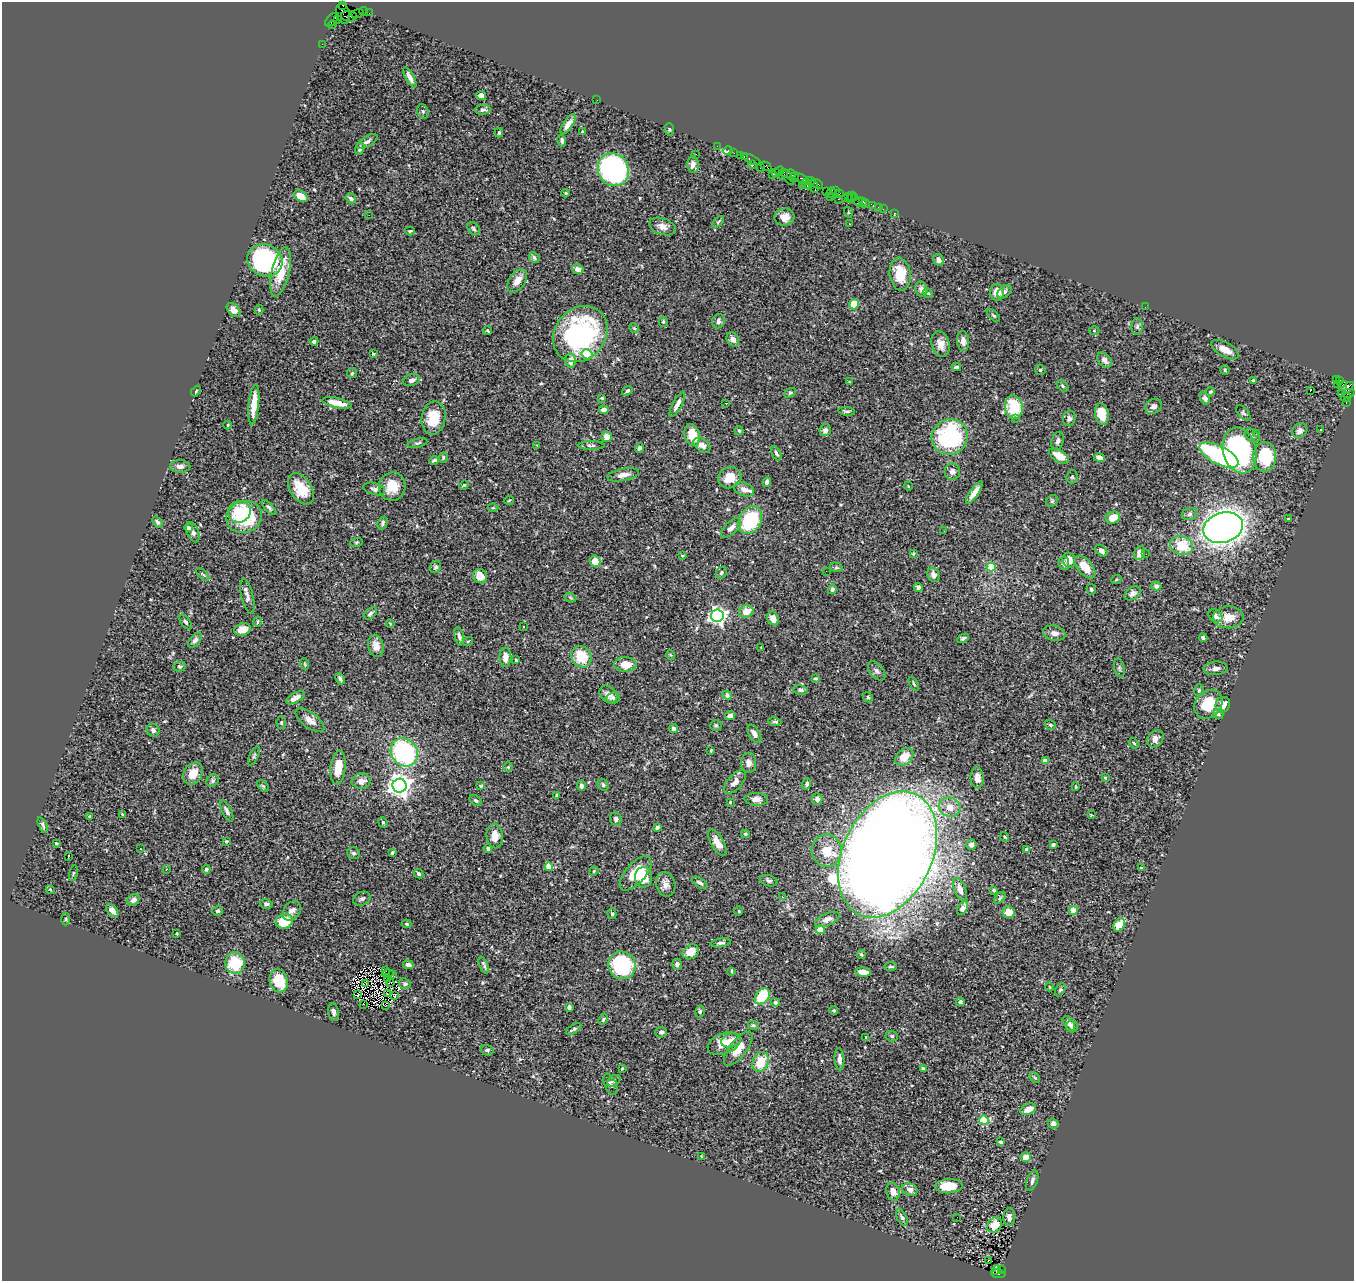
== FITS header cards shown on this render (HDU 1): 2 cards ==
NAXIS1  =                 1352
NAXIS2  =                 1279

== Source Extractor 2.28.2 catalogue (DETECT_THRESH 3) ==
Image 1352 x 1279 px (HDU 1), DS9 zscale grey, 1 PNG px = 1 image px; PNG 1356 x 1283 px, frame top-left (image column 1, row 1279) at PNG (2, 2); each listed source drawn as its Kron ellipse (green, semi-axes under 4 px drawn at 4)
Background 0.809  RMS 0.026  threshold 0.0781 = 3 sigma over >= 5 px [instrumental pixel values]
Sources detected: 434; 1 with non-positive FLUX_AUTO (blend fragments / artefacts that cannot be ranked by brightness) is neither listed nor drawn; the other 433 listed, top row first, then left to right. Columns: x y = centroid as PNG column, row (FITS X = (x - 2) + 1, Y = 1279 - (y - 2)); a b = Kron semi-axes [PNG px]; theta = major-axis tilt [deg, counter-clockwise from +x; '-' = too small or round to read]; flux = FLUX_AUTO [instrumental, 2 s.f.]
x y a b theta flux
342 5 3 3 - 71
363 11 4 2 - 28
369 13 2 2 - 7.1
343 14 10 7 -73 870
357 14 6 2 19 20
349 16 7 5 -5 230
332 20 8 5 43 82
338 20 3 3 - 380
332 25 4 3 - 45
322 44 2 2 - 14
410 77 11 4 -61 8.5
481 95 5 4 - 11
597 100 2 2 - 4.1
483 110 8 5 5 4.3
423 111 7 5 -68 3.1
568 124 11 4 55 14
669 129 6 4 89 2.7
582 131 3 2 - 1.5
499 133 4 4 - 2.4
562 140 6 4 -76 4.1
367 141 11 5 29 5.9
717 146 2 2 - 8.4
360 149 6 4 71 4.4
728 151 5 3 - 50
734 153 2 2 - 17
696 154 2 2 - 1.2
740 155 2 2 - 29
744 156 3 2 - 40
751 159 9 3 -23 72
693 165 8 5 -83 10
753 165 3 2 - 20
766 166 6 4 -32 70
760 168 3 3 - 75
613 170 17 15 -62 360
780 171 5 3 - 47
775 173 3 2 - 26
783 174 6 3 55 130
772 175 2 2 - 18
791 175 6 3 -69 100
788 177 9 4 -55 140
795 177 5 3 - 70
802 179 7 3 -26 160
810 181 4 2 - 15
807 184 6 4 -39 98
817 184 6 2 -28 93
803 185 4 3 - 120
814 186 7 3 -75 92
826 191 2 2 - 33
835 191 3 2 - 29
831 192 5 3 - 66
566 193 4 3 - 2.2
840 194 4 2 - 24
301 196 7 5 -32 21
848 196 2 2 - 38
831 197 2 2 - 33
851 197 6 3 66 33
351 198 5 4 - 6.1
845 198 3 2 - 48
855 198 3 2 - 5.7
838 199 2 2 - 19
863 201 3 3 - 33
858 202 5 3 - 120
865 204 5 2 - 18
873 206 4 3 - 110
879 207 3 2 - 15
883 209 2 2 - 14
848 212 5 3 - 1.5
894 213 3 3 - 13
369 215 2 2 - 0.96
784 217 10 8 5 18
718 222 7 3 45 2.2
849 224 3 2 - 1.2
662 227 14 8 -19 11
474 229 7 5 -47 3.5
410 231 5 3 - 2.4
534 258 6 5 - 4
265 260 18 15 -27 320
939 260 6 5 - 6.9
578 269 6 5 - 9.9
281 272 25 8 77 50
900 274 16 10 -82 45
517 281 13 8 55 14
921 289 7 6 - 8.1
997 292 8 7 - 18
1004 292 8 5 41 5.4
928 293 5 4 - 2.4
854 304 5 5 - 40
1145 307 2 2 - 2.4
234 310 8 5 -44 11
259 310 5 4 - 2.1
993 315 8 4 -44 2.3
719 321 7 6 - 5.9
663 322 5 4 - 2.5
1137 326 8 6 87 4.1
634 328 5 4 - 2
488 331 4 2 - 1.7
1094 331 5 3 - 1.6
580 334 30 25 50 280
733 339 7 6 - 8.3
314 341 4 4 - 4
963 341 10 6 -85 10
941 344 13 9 -73 14
1225 350 15 7 -29 18
373 354 4 3 - 1.7
587 354 6 5 - 29
571 360 7 5 85 12
1104 360 9 6 -48 9.2
956 367 4 3 - 3.8
1040 370 5 5 - 2.6
1225 370 5 4 - 2.3
352 373 5 5 - 2.4
1336 379 2 2 - 16
411 380 8 5 17 6.1
1253 380 3 3 - 1.8
1339 380 3 3 - 32
849 382 2 2 - 1.4
1337 384 2 2 - 5.8
1062 386 7 4 -44 2.9
1343 386 5 3 - 140
1346 389 10 4 41 670
196 391 6 3 47 2.1
627 391 6 4 37 3.4
1310 391 3 2 - 14
1211 392 4 4 - 2.1
790 393 6 4 29 2.5
1349 393 6 4 15 180
1346 397 5 4 - 110
602 398 3 3 - 2.2
1205 398 6 5 - 6.2
1346 402 3 2 - 57
337 403 15 5 -12 31
726 403 3 2 - 4.3
254 404 20 5 84 30
677 404 14 4 62 11
1154 406 9 7 33 8
1014 407 12 9 -82 64
604 410 4 4 - 7.6
847 411 8 3 -8 2.7
1243 413 9 5 -50 3.4
1102 414 11 6 -78 25
434 418 17 12 80 38
1015 418 3 2 - 3.4
1069 418 7 6 - 6.1
228 425 4 3 - 1.4
825 430 6 5 - 7.5
1320 430 2 2 - 1.7
739 431 4 3 - 2.3
1300 431 8 7 - 9.5
1257 433 3 2 - 1.8
692 435 11 7 -74 30
1252 436 8 6 -40 4.5
607 437 5 5 - 14
950 437 18 17 - 180
1058 441 9 6 73 5.4
417 443 10 3 15 3.1
537 445 3 2 - 1.1
702 445 9 5 -35 11
591 446 13 3 0 3.9
639 448 5 3 - 3.3
1240 450 23 16 -76 290
776 453 7 4 -61 3.2
1219 455 21 9 -27 230
1059 456 11 6 -34 24
1265 457 15 11 89 84
443 458 5 3 - 2.2
1100 458 5 4 - 11
434 460 5 3 - 3.5
180 466 10 6 -1 8.1
952 472 8 8 - 7.9
623 475 16 6 11 10
1072 477 6 5 - 2.8
730 478 12 10 24 28
767 482 5 4 - 4.8
464 485 5 4 - 1.8
392 486 14 13 - 32
908 486 4 3 - 1.2
301 489 17 10 -57 40
374 489 11 6 -14 5.5
744 489 10 6 -20 12
974 493 13 4 56 13
509 500 5 3 - 1.5
1052 501 6 5 - 2.6
269 508 9 4 -47 3.9
493 508 5 3 - 1.7
239 512 11 10 - 39
1190 514 8 6 16 4.4
244 517 18 15 18 110
1113 518 7 5 23 23
1288 519 3 2 - 1.2
750 520 14 11 61 120
157 522 6 3 -53 3.4
383 523 6 5 - 4.6
189 528 4 4 - 5.6
731 528 12 6 44 9.6
1223 528 20 15 18 1500
944 531 2 2 - 1.4
193 532 11 6 -67 6.2
356 542 6 4 20 2.1
1182 545 11 9 -19 45
1101 551 7 5 -43 8.7
913 553 4 3 - 2.1
1140 553 7 5 71 12
1146 554 2 2 - 0.98
682 556 4 3 - 1.3
1069 560 7 6 - 11
595 561 6 5 - 23
1064 563 6 5 - 5.4
436 567 6 5 - 4
836 567 6 4 -15 2.8
991 567 4 4 - 47
1085 567 13 7 -50 24
826 571 3 2 - 1.5
721 573 6 5 - 3.2
203 574 8 3 -44 2.4
933 575 7 6 - 9.6
480 576 7 6 - 21
1116 580 5 3 - 1.7
1156 586 5 4 - 6.7
918 587 4 4 - 4.9
832 589 5 4 - 3.8
1091 589 5 4 - 2.7
1133 593 9 6 33 8.7
247 596 18 6 -77 8.3
570 597 6 4 -19 2.7
746 611 7 6 - 20
370 613 8 4 39 4.4
717 616 6 6 - 650
1215 616 8 5 -40 9.8
1228 617 15 11 2 25
773 618 7 5 -65 13
185 622 8 4 -53 3.5
258 622 5 3 - 1.9
390 624 4 3 - 1.5
524 626 3 3 - 4.1
242 629 8 6 18 22
1054 633 11 7 -13 9.3
459 636 9 4 -77 5.4
963 638 6 4 28 3.9
1203 638 4 3 - 4.4
195 640 9 5 50 5.3
468 641 5 3 - 1.5
376 646 11 7 -76 12
761 647 3 2 - 1.1
671 655 5 3 - 1.4
505 657 9 6 90 14
581 657 11 9 -56 49
516 660 4 4 - 2.1
305 664 6 3 -71 1.7
625 664 11 7 -1 26
180 667 6 5 - 2.5
1119 668 9 5 -77 3.5
1215 668 12 7 5 7.4
877 671 11 7 -50 5.7
816 678 4 2 - 2.1
340 679 6 4 -64 4.1
914 684 7 3 -60 2.3
800 690 8 4 -11 3.9
1199 690 6 5 - 2.6
609 694 10 7 -42 11
727 695 5 4 - 5
868 697 6 4 -45 2.2
295 698 10 5 29 12
613 698 7 5 5 4.1
1208 704 16 12 46 46
1223 705 8 7 - 16
1218 714 5 5 - 6.1
730 715 5 4 - 6.7
310 720 17 7 -37 12
775 722 7 4 -9 3.3
281 723 6 4 -88 2.7
716 725 6 5 - 2.5
1050 725 6 5 - 3.3
674 729 5 4 - 5.3
153 730 6 6 - 5.9
754 734 10 5 -60 9.1
1155 739 9 7 50 9.2
1134 743 6 4 -47 2.1
711 750 3 3 - 2
404 752 15 13 -53 220
254 756 10 3 65 3.2
904 757 10 7 39 29
1045 761 4 4 - 14
749 763 10 7 -87 8.3
508 767 5 5 - 2.5
338 768 17 7 84 28
193 773 12 9 55 24
977 778 10 6 -85 12
1105 778 3 3 - 1.7
213 781 7 5 48 3.8
361 781 9 7 5 13
735 782 14 7 48 11
807 784 6 4 69 5.3
603 785 6 5 - 3.2
263 786 7 4 -44 2.4
399 786 7 7 - 1300
481 786 3 3 - 3.4
581 786 5 4 - 5.6
1075 787 3 3 - 1.7
557 795 4 3 - 4.8
756 799 12 6 -1 10
817 799 6 5 - 6.3
476 800 7 4 -39 3
730 802 3 2 - 1.4
950 807 11 9 -23 19
227 811 12 4 -63 5.5
123 814 4 3 - 1.9
1091 815 3 3 - 1.2
90 816 3 3 - 1.8
616 819 7 6 - 5.3
383 822 5 4 - 2.5
43 825 8 3 -67 3.6
657 827 4 3 - 3.8
745 834 4 4 - 3.2
495 836 12 8 -86 20
1005 837 5 3 - 1.4
226 841 3 3 - 2.1
56 843 3 3 - 1.7
717 843 15 6 -60 15
971 845 5 5 - 5
1053 845 4 3 - 3.5
488 848 4 4 - 2.8
140 849 3 2 - 2.2
1027 849 4 3 - 6.8
827 850 16 15 - 36
353 853 6 5 - 3.5
392 853 3 3 - 2.2
887 854 66 44 64 4900
68 857 3 3 - 23
549 867 4 4 - 38
1141 868 4 3 - 2.3
206 869 4 4 - 5
166 870 3 2 - 3.1
594 871 5 3 - 1.8
73 873 8 3 77 2
636 873 21 10 49 42
419 874 5 4 - 3.2
644 877 10 8 89 33
769 881 9 5 -16 4.4
700 883 9 4 -34 4.8
666 884 12 9 -73 11
50 889 4 3 - 1.9
960 889 12 6 -69 14
994 890 4 4 - 3.3
782 897 3 2 - 2.3
1000 898 7 4 46 3.2
362 899 9 6 24 5
133 900 7 5 35 8
266 904 6 4 -18 4.5
962 908 7 5 58 7.5
112 910 7 4 -46 8.6
218 911 5 5 - 3.4
292 911 11 8 52 9
739 911 5 3 - 1.5
1073 911 4 4 - 34
1008 912 6 5 - 20
612 914 5 4 - 2.6
66 919 6 4 -89 2
827 920 13 6 23 9.4
284 921 8 7 - 48
407 924 5 3 - 2.3
1119 925 7 5 56 32
820 930 4 4 - 47
177 933 3 2 - 1.7
721 943 10 3 9 3.8
691 952 8 7 - 23
861 955 4 4 - 2.6
235 963 11 9 -88 71
677 964 5 5 - 5.6
408 965 5 4 - 6.3
484 965 9 3 -67 3.8
622 965 14 13 - 180
891 966 6 3 1 2.6
385 971 2 2 - 1.4
732 971 4 2 - 1.5
863 972 7 4 -9 16
388 974 5 3 - 0.08
393 974 2 2 - 1
387 978 2 2 - 1.6
279 981 12 9 -75 44
390 983 4 2 - 1.5
365 984 3 2 - 1.6
405 984 6 5 - 3
1049 987 4 3 - 1.4
1060 990 7 4 64 2.5
387 994 3 2 - 1.5
358 995 2 2 - 1.4
395 995 3 2 - 3.1
762 996 9 6 50 81
775 1002 4 4 - 4.5
960 1002 4 4 - 3.7
364 1004 3 2 - 1.2
386 1006 2 2 - 1.4
569 1007 4 4 - 5.3
834 1010 4 4 - 2.2
700 1011 6 4 74 3
334 1012 9 5 -82 6
603 1019 6 4 63 2.4
1069 1023 8 5 -56 7.9
753 1025 5 4 - 2.6
1072 1026 6 6 - 5.9
574 1029 9 4 30 4.2
661 1032 6 5 - 4.1
892 1036 6 5 - 3.4
866 1037 3 3 - 1.5
731 1040 10 7 10 12
724 1044 17 10 20 33
738 1049 20 8 52 27
487 1050 6 5 - 3.3
839 1059 11 5 -87 8
761 1062 10 7 66 40
622 1068 3 3 - 1.3
923 1069 4 3 - 3.7
1035 1077 6 4 -45 2.3
614 1081 7 5 37 3.4
610 1084 11 6 -66 5
1028 1109 8 5 24 14
984 1120 5 4 - 98
1053 1123 5 5 - 4.8
1001 1142 3 3 - 4.4
701 1156 3 2 - 1.2
1026 1157 5 5 - 11
1032 1180 10 5 70 6.3
949 1186 14 7 4 33
910 1190 8 6 -22 7.7
893 1192 9 6 -75 11
902 1217 9 4 -65 3.5
957 1217 2 2 - 12
1009 1217 9 5 88 11
995 1225 8 6 49 16
988 1261 3 2 - 2.5
1001 1269 3 2 - 50
996 1270 5 3 - 41
998 1274 7 4 -9 350
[1 non-positive-flux detection neither listed nor drawn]